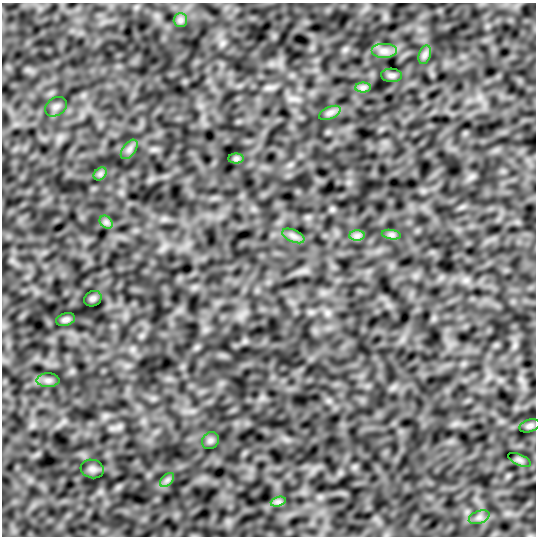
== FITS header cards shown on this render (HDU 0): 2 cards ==
NAXIS1  =                  534
NAXIS2  =                  534

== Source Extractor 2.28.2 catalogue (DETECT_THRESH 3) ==
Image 534 x 534 px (HDU 0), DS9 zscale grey, 1 PNG px = 1 image px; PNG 538 x 538 px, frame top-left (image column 1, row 534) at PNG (2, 3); each listed source drawn as its Kron ellipse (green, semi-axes under 4 px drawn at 4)
Background 0.172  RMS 3.3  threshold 10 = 3 sigma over >= 5 px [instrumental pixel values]
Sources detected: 24; all 24 listed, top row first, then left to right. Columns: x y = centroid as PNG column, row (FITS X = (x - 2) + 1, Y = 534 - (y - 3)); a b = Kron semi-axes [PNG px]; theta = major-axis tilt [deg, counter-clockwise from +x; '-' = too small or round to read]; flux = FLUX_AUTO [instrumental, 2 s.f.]
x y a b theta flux
180 20 7 6 - 650
384 51 13 7 0 1400
425 55 10 6 71 770
392 75 10 6 -3 600
363 88 8 5 0 650
56 107 12 8 34 1100
330 113 11 6 24 880
129 149 11 6 52 930
236 159 7 5 0 490
100 174 7 5 45 630
106 222 7 5 -45 670
391 235 10 4 -8 630
293 236 12 6 -24 1000
357 236 8 5 0 750
93 299 9 7 28 570
66 320 9 6 13 710
48 380 11 7 0 920
530 426 10 6 17 640
210 441 9 8 - 700
519 460 12 5 -23 630
92 469 12 9 -15 910
167 480 8 5 45 680
278 502 8 4 18 620
479 517 11 6 21 1000